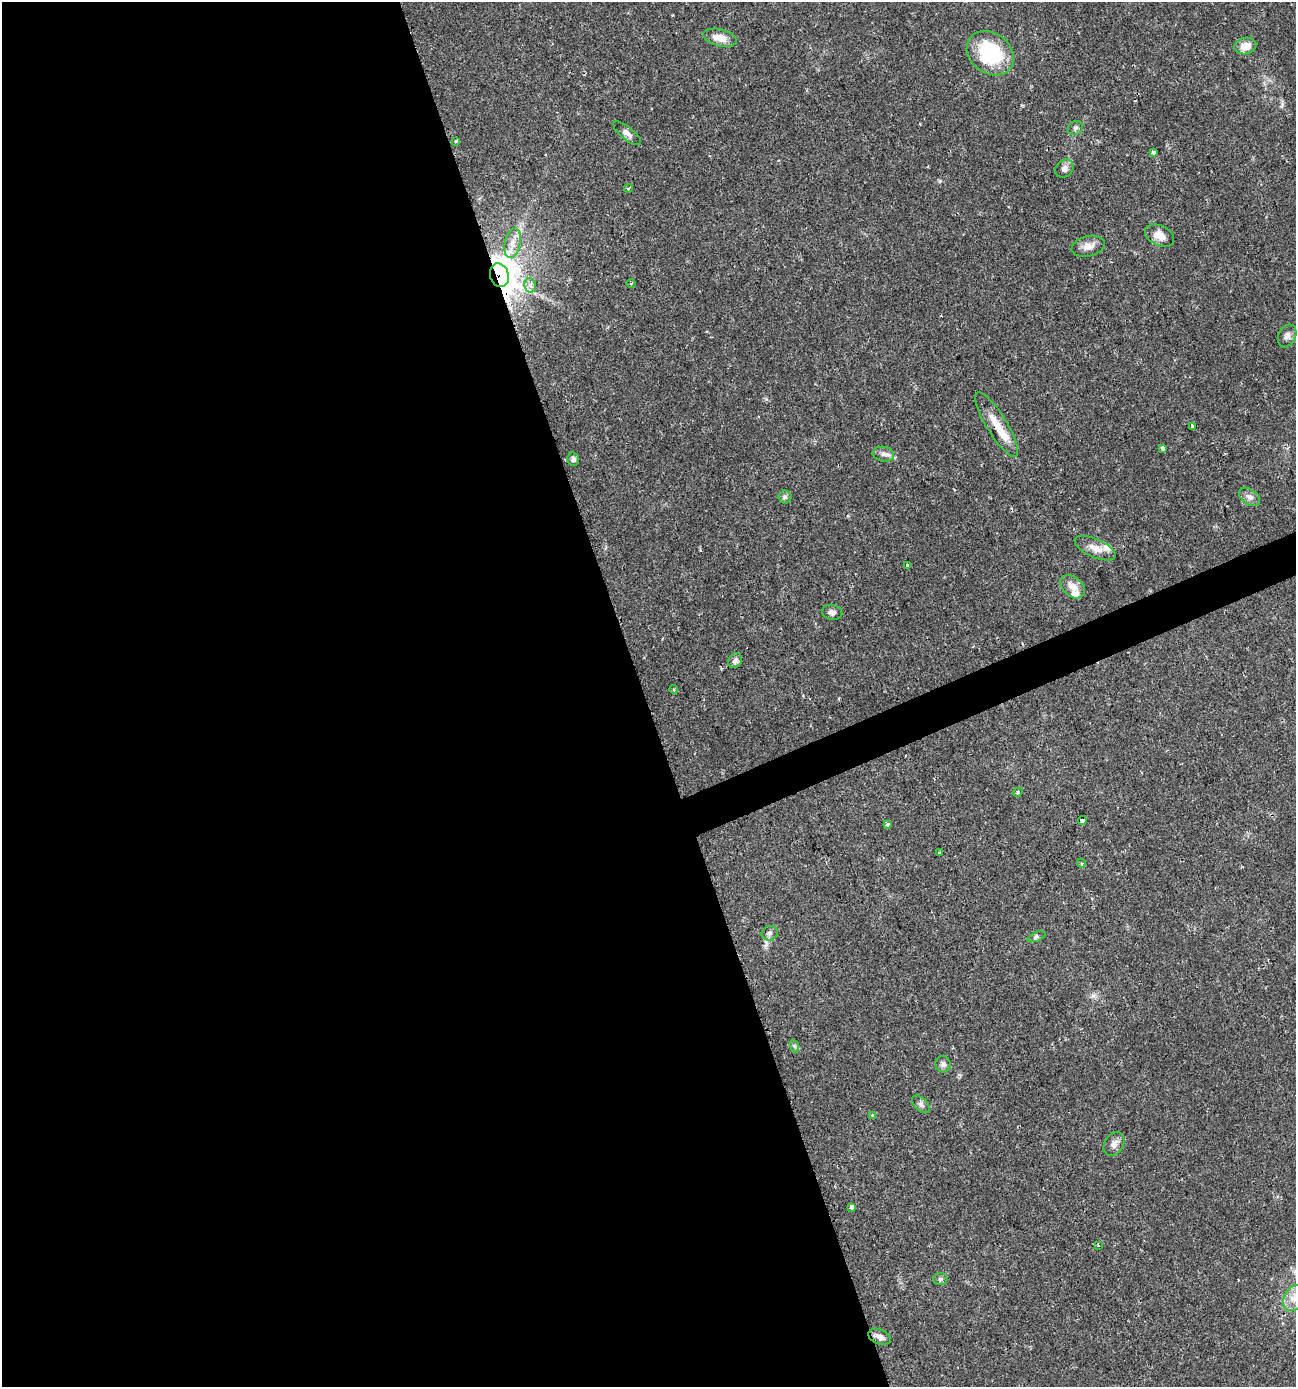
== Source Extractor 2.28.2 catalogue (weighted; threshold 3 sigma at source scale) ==
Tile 9 of 4 x 4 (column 1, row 3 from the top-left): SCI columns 135-1428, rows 1386-2770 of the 5390 x 5540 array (HDU 1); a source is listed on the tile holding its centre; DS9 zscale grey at full resolution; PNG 1298 x 1389 px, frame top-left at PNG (2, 2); each listed source drawn as its Kron ellipse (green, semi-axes under 4 px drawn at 4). Shown black and unused: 51% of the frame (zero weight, under 2 of 3 exposures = <1% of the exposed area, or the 3 px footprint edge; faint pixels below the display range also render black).
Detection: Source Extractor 2.28.2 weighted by HDU 2 'WHT'; one run over the whole footprint, this tile lists its part. Background 0.0336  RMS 0.0032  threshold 0.0146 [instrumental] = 3 sigma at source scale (4.5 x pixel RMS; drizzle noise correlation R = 1.50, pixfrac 1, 0.0396/0.0396 arcsec/px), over >= 5 px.
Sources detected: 50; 1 cosmic-ray / hot-pixel residue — neither listed nor drawn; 3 inside a brighter listed object's ellipse — not listed separately; the other 46 listed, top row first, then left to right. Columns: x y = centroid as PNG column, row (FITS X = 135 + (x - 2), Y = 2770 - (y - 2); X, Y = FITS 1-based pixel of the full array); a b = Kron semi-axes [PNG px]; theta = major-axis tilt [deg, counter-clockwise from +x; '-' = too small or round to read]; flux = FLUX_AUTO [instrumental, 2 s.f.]
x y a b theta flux
720 38 17 8 -13 3.9
1245 46 11 8 13 3.5
990 53 25 20 -37 22
1075 128 8 6 35 0.82
627 133 17 6 -39 1.7
456 141 3 3 - 1.5
1153 153 4 3 - 1.3
1064 169 10 8 42 1.6
628 188 4 3 - 0.5
1159 235 15 10 -26 3.7
512 243 15 8 79 3.1
1088 246 17 10 13 2.7
499 275 12 9 -71 620
631 283 4 3 - 0.39
530 285 7 6 - 1.6
1287 336 12 8 64 1.6
997 424 37 10 -59 6.1
1192 426 4 3 - 1.7
1162 448 4 3 - 2.2
883 454 11 7 -10 1.5
573 459 7 5 -74 0.85
785 497 6 6 - 0.77
1250 497 12 7 -36 1.5
1095 548 22 9 -24 3.6
907 565 3 3 - 1.1
1073 587 14 9 -43 3.2
832 612 10 7 -12 1.4
735 660 8 6 57 1.4
673 689 4 3 - 0.33
1018 792 5 4 - 0.55
1082 820 4 4 - 2
888 825 4 3 - 2.4
939 853 3 2 - 0.31
1081 863 4 3 - 0.35
769 933 8 7 - 1
1036 937 9 4 21 0.7
794 1046 7 4 -71 0.59
943 1064 8 7 - 1
921 1104 11 6 -44 1
872 1115 4 3 - 0.3
1114 1144 12 9 57 1.9
851 1207 4 3 - 2.6
1098 1245 3 3 - 1
940 1279 7 6 - 0.66
1294 1298 13 9 66 3.6
879 1337 12 7 -23 1.7
Overlapping masked pixels (flux is a lower limit): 2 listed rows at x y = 499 275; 997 424